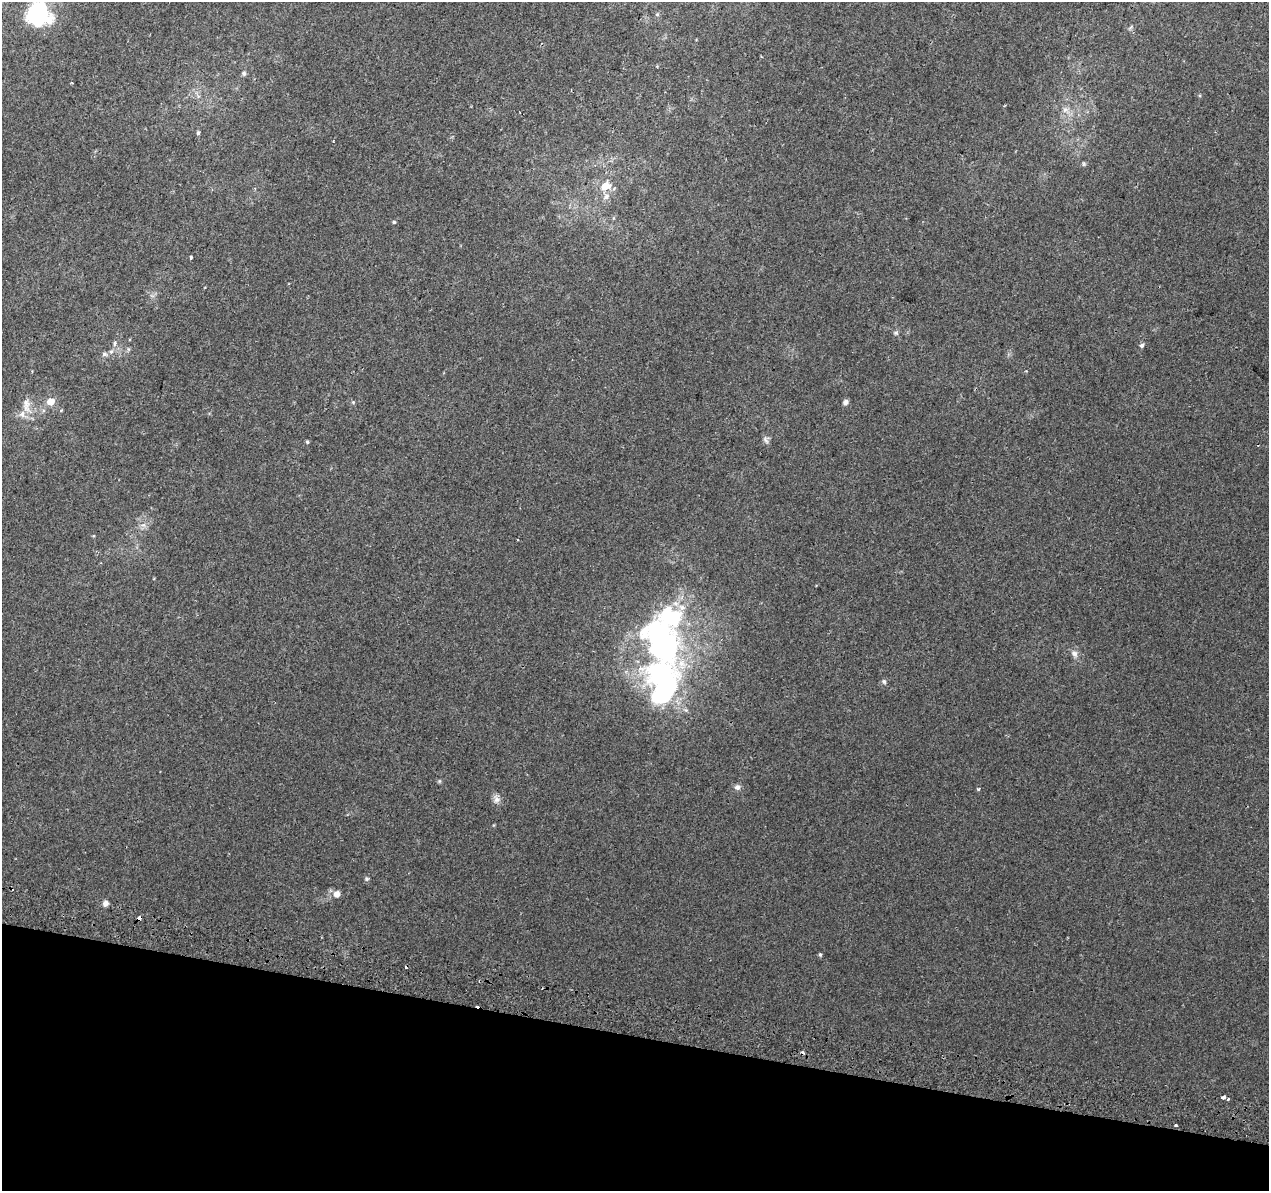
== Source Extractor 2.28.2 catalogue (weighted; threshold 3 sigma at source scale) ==
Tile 15 of 4 x 4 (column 3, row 4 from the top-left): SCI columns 2551-3817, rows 326-1514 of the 5092 x 5344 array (HDU 1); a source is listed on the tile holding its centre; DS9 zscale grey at full resolution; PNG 1271 x 1193 px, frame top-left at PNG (2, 2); no overlay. Shown black and unused: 13% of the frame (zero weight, under 2 of 3 exposures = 2% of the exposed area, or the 3 px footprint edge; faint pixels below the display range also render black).
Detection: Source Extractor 2.28.2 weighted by HDU 2 'WHT'; one run over the whole footprint, this tile lists its part. Background 0.00752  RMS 0.0036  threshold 0.0161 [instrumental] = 3 sigma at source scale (4.5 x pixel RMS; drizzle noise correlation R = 1.50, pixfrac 1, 0.0396/0.0396 arcsec/px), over >= 5 px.
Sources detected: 47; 2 inside a brighter object's white glare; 3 cosmic-ray / hot-pixel residue — not listed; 3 inside a brighter listed object's ellipse — not listed separately; the other 39 listed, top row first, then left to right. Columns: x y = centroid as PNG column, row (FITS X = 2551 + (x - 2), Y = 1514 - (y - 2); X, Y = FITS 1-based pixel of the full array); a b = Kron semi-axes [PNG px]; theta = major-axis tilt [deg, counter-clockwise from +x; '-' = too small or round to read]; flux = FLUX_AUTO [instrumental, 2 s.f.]
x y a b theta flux
38 14 25 24 - 31
657 14 6 5 - 0.58
244 73 6 5 - 0.79
72 82 3 2 - 0.38
1065 109 9 6 -5 1.5
198 133 6 4 75 0.59
1084 164 6 4 -90 0.47
605 186 12 9 28 4.8
606 197 9 7 36 1.8
394 222 4 4 - 0.5
191 257 3 3 - 0.55
896 333 7 5 -15 0.7
115 343 3 3 - 1.2
1142 345 5 5 - 0.87
128 349 6 4 -71 0.48
111 352 7 5 62 0.99
104 354 7 5 -14 0.88
50 401 6 5 - 5.2
353 402 5 5 - 0.44
845 402 7 6 - 1.1
27 406 25 11 -80 4.5
766 439 13 5 -61 1
307 442 4 4 - 0.5
143 525 7 6 - 1.3
669 614 99 57 52 73
1074 654 10 8 -61 1.7
884 681 7 5 -50 0.68
439 781 6 4 90 0.43
737 787 8 7 - 1.2
978 789 4 3 - 0.55
496 799 12 9 -69 1.8
367 879 6 6 - 0.59
337 894 9 8 - 2.2
105 903 7 6 - 1.3
139 918 4 3 - 3
820 954 5 4 - 0.53
1223 1097 4 3 - 2.6
1228 1099 3 3 - 0.44
1176 1125 3 3 - 0.68
Overlapping masked pixels (flux is a lower limit): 1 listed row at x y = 139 918
Isophote crosses this tile's border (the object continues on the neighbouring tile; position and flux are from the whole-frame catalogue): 1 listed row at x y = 38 14